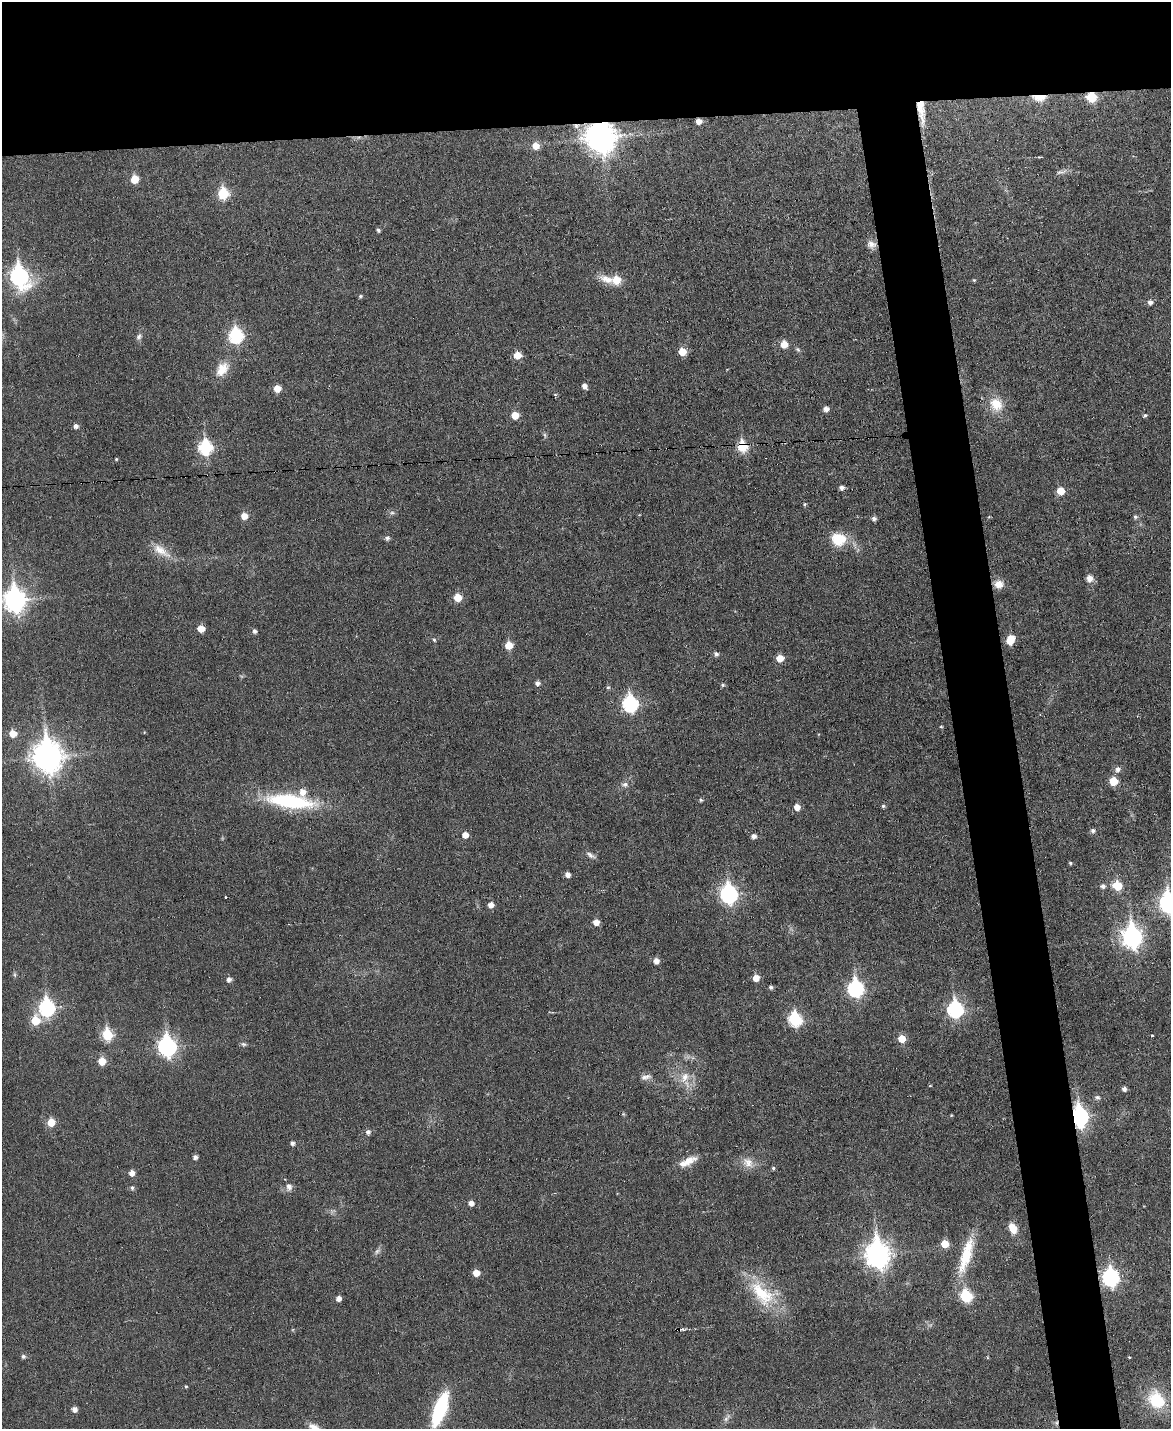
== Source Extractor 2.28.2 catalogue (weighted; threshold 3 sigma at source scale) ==
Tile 2 of 4 x 3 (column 2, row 1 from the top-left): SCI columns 1169-2337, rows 2986-4412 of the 4676 x 4653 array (HDU 1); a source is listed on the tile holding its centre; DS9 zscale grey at full resolution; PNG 1173 x 1431 px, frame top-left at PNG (2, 2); no overlay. Shown black and unused: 13% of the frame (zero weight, under 3 of 6 exposures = <1% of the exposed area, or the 3 px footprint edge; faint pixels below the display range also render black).
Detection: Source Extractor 2.28.2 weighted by HDU 2 'WHT'; one run over the whole footprint, this tile lists its part. Background 0.0383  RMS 0.0043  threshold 0.0175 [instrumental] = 3 sigma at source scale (4.09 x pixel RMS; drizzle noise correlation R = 1.36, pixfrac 0.8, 0.05/0.05 arcsec/px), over >= 5 px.
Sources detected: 145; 2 too faint to see at this stretch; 4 cosmic-ray / hot-pixel residue — not listed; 2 inside a brighter listed object's ellipse — not listed separately; the other 137 listed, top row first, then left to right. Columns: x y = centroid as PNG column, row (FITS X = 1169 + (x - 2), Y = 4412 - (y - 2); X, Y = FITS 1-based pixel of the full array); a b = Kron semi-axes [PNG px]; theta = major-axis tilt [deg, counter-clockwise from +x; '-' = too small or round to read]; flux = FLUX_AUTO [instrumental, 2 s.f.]
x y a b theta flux
1039 97 11 6 2 11
1092 97 6 6 - 19
921 110 49 7 -84 7.7
576 126 10 6 5 1.9
600 137 11 10 - 580
535 146 7 6 - 4.8
1061 172 16 5 15 1.6
134 179 6 5 - 8.7
223 194 7 6 - 25
378 230 5 4 - 0.9
871 244 13 9 -13 2.6
19 276 11 8 -69 130
607 279 23 10 -18 5.4
616 280 7 7 - 7.7
974 280 4 4 - 0.49
360 296 5 4 - 0.68
1150 302 6 6 - 1.8
236 335 8 7 - 55
139 336 9 7 49 1.3
784 344 5 5 - 7
798 349 7 5 -48 0.78
682 352 6 6 - 6.9
517 355 6 5 - 6.6
222 369 20 14 52 6.6
584 386 6 5 - 2.1
277 389 6 5 - 5.4
555 395 5 3 - 0.41
996 404 19 16 -55 8.8
826 409 5 5 - 2.4
515 415 5 5 - 6.8
1145 415 6 4 33 0.79
76 426 5 5 - 1.6
742 446 7 5 -78 26
205 447 8 7 - 50
116 459 4 4 - 0.42
842 488 5 4 - 1.8
1061 491 6 6 - 7.2
804 504 4 4 - 0.64
392 513 8 5 19 1
244 516 6 6 - 4.4
1135 517 6 5 - 0.91
874 518 5 5 - 1.4
387 538 6 6 - 1.1
839 539 18 15 -8 12
161 551 29 11 -34 6.7
1089 578 9 8 - 2.6
999 584 11 10 - 4.2
458 598 6 6 - 7.5
15 600 10 9 - 230
201 629 5 5 - 5.2
254 631 5 5 - 1.2
434 640 6 4 -57 0.66
1010 640 8 6 70 9
509 645 6 6 - 7.4
716 654 5 5 - 1.3
780 658 6 6 - 5.6
537 683 5 5 - 1.4
723 685 5 4 - 0.69
608 687 5 4 - 0.56
630 704 8 7 - 72
941 727 4 4 - 0.45
144 732 4 3 - 0.34
13 733 6 6 - 6.1
47 756 12 10 -79 550
1118 769 7 7 - 1.9
1113 781 6 6 - 9.9
625 784 10 7 2 1.7
701 800 5 5 - 0.56
290 801 55 15 -7 39
883 806 4 4 - 0.75
797 807 6 5 - 3.6
1093 831 5 5 - 1.3
465 835 5 5 - 3.8
754 836 5 5 - 1.8
590 855 13 6 -32 1.6
1070 863 4 4 - 0.56
567 875 5 5 - 2.2
1103 886 6 5 - 1.4
1117 886 6 6 - 13
729 894 9 7 -75 110
225 897 3 3 - 0.77
1168 903 9 7 -83 130
491 905 5 5 - 2.8
596 922 5 5 - 3.6
1132 937 10 8 -81 200
656 961 6 6 - 2.6
15 975 8 4 -89 0.7
756 978 6 5 - 4.4
229 979 5 5 - 1.7
771 987 5 4 - 0.92
855 988 8 7 - 85
47 1008 8 7 - 80
955 1009 8 7 - 82
795 1019 8 7 - 45
35 1020 7 7 - 12
107 1035 7 6 - 24
1152 1036 3 2 - 0.47
902 1039 6 6 - 6.9
244 1044 8 5 -8 0.9
167 1046 9 8 - 140
102 1061 6 5 - 7.7
646 1077 16 7 14 2.1
684 1077 16 11 61 5.2
930 1086 5 3 - 0.31
1124 1089 5 5 - 1.5
1097 1097 6 6 - 1.2
951 1115 4 3 - 0.34
1079 1116 9 7 -81 140
51 1122 6 6 - 8.4
368 1132 6 5 - 1.5
292 1143 5 4 - 1.3
195 1157 4 4 - 1.6
688 1161 24 9 27 5.5
748 1162 18 12 -41 4.6
773 1168 5 4 - 0.66
132 1173 5 5 - 2.9
289 1187 11 9 -77 2.1
132 1188 6 5 - 0.82
471 1203 5 5 - 2.4
1013 1228 10 7 -65 5.7
945 1244 6 6 - 7
877 1254 11 9 -83 320
966 1255 51 12 73 16
476 1273 5 5 - 5
1111 1277 9 7 -80 92
762 1293 45 22 -49 23
966 1296 7 6 - 32
338 1298 5 5 - 2.4
682 1329 11 3 -2 0.85
23 1356 5 5 - 0.97
1129 1357 3 2 - 0.32
186 1386 4 3 - 0.43
1157 1400 21 16 -52 18
74 1409 5 5 - 2.2
440 1409 34 12 70 34
727 1418 15 5 52 1.8
315 1428 18 9 -34 4.3
Overlapping masked pixels (flux is a lower limit): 7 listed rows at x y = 1039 97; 1092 97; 921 110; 576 126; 600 137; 742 446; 1079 1116
Isophote crosses this tile's border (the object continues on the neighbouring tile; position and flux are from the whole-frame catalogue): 4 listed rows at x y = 15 600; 1168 903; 440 1409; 315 1428